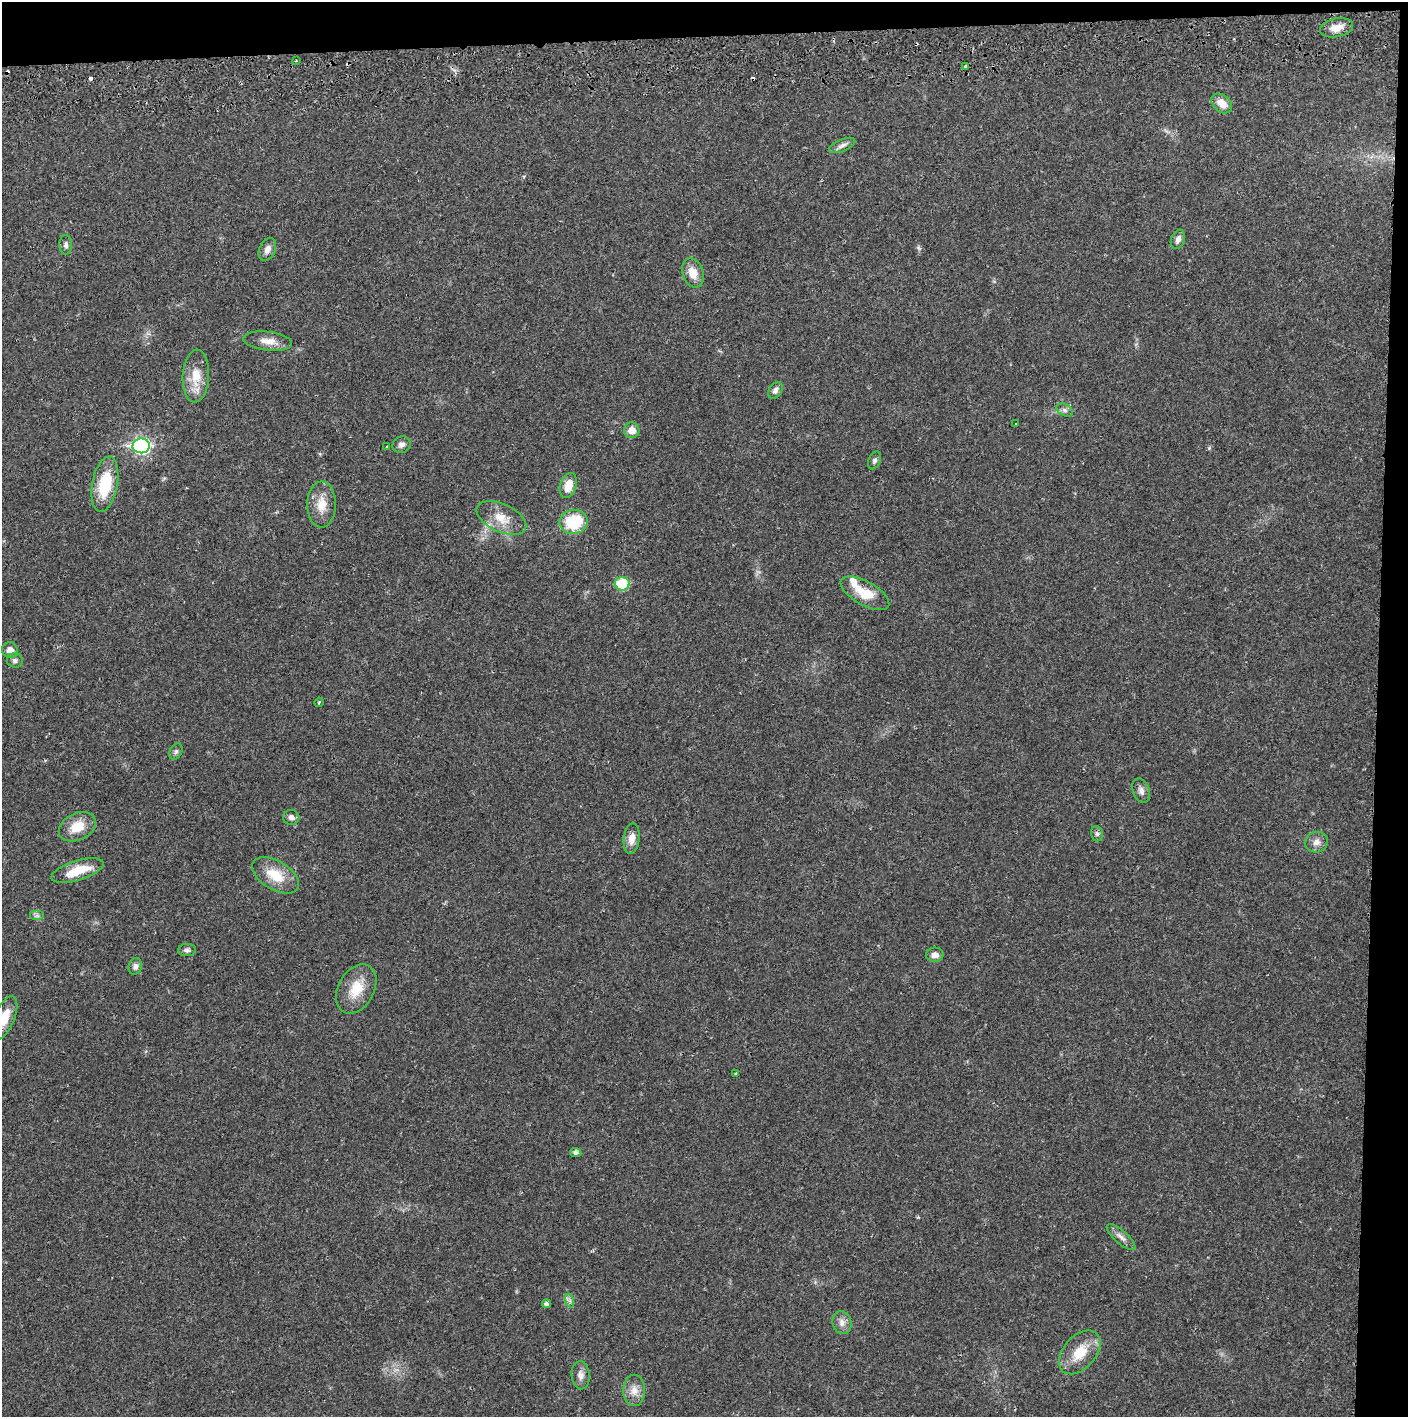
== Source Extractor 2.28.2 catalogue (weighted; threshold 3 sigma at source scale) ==
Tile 3 of 3 x 3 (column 3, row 1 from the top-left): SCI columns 2817-4222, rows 2886-4300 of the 4230 x 4358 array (HDU 1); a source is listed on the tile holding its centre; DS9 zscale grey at full resolution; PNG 1410 x 1419 px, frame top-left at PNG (2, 2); each listed source drawn as its Kron ellipse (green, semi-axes under 4 px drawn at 4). Shown black and unused: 5% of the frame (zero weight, under 2 of 3 exposures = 3% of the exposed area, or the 3 px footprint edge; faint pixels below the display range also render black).
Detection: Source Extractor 2.28.2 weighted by HDU 2 'WHT'; one run over the whole footprint, this tile lists its part. Background 0.0213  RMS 0.0035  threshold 0.0157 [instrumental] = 3 sigma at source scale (4.5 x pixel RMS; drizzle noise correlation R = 1.50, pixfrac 1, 0.05/0.05 arcsec/px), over >= 5 px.
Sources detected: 60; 4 cosmic-ray / hot-pixel residue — neither listed nor drawn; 3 inside a brighter listed object's ellipse — not listed separately; the other 53 listed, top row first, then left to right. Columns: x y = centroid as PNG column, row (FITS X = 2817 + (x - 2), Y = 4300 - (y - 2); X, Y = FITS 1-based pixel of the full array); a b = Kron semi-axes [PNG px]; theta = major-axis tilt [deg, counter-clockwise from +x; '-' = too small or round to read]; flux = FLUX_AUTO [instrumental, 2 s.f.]
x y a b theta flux
1336 28 17 9 11 4.2
296 61 3 2 - 0.29
966 66 4 3 - 2.3
1222 103 12 8 -42 4.2
842 145 14 6 22 1.5
1178 239 10 7 70 1.6
66 245 10 6 -89 1.1
267 249 12 8 64 2
693 273 15 10 -71 4.2
268 341 24 9 -7 3.8
196 376 26 13 86 7.3
775 390 9 6 57 1.3
1065 410 9 5 -27 1
1015 424 3 2 - 0.29
632 430 8 8 - 3.3
401 445 9 8 - 1.4
141 446 9 7 2 81
387 446 3 3 - 0.6
874 460 9 6 65 0.97
105 484 28 12 79 15
568 485 13 8 72 5.1
322 504 23 14 89 6
501 518 26 14 -25 6.4
574 522 14 12 9 16
622 584 7 6 - 14
865 593 27 12 -30 8.3
10 650 8 7 - 2.7
15 660 8 7 - 1
319 702 5 3 - 0.33
176 751 9 6 59 0.84
1141 791 13 8 -68 1.8
291 817 8 7 - 1.5
77 827 19 13 26 7.1
1097 834 8 6 -75 0.86
632 838 15 8 83 3.1
1316 842 11 10 - 2.3
77 871 27 10 17 8
275 875 26 14 -31 9
37 916 7 5 0 0.77
187 950 9 6 2 0.99
935 955 8 7 - 1.9
135 966 8 7 - 1.3
356 989 26 18 61 8.7
4 1018 23 10 67 6.8
736 1074 3 3 - 1.3
576 1153 6 4 -6 1.1
1121 1237 18 6 -42 2.1
570 1301 7 4 -72 0.84
546 1304 4 4 - 0.89
842 1323 11 9 -75 2.2
1080 1352 25 16 48 8.7
581 1375 14 9 -86 2.3
634 1390 15 11 90 3.4
Isophote crosses this tile's border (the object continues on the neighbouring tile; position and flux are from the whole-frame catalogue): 1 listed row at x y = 4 1018